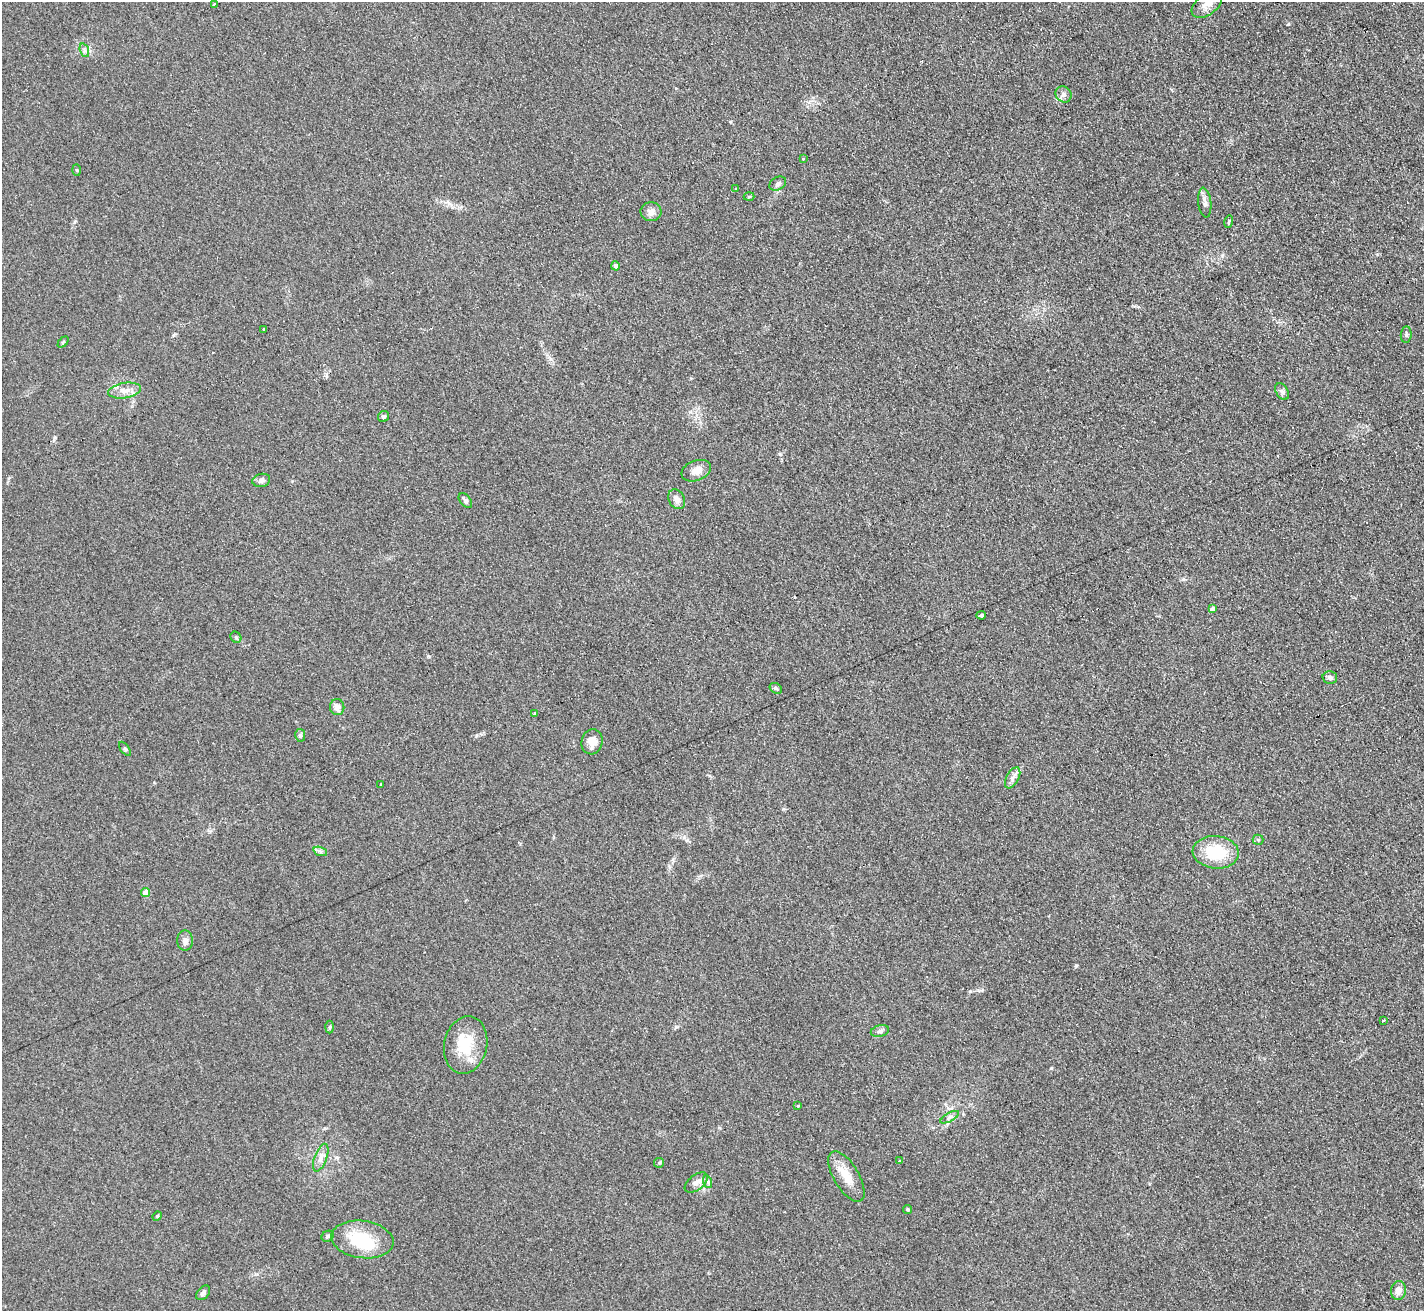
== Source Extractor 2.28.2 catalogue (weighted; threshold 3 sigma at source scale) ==
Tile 10 of 4 x 4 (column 2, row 3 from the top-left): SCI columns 1430-2851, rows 1465-2773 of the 5712 x 5686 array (HDU 1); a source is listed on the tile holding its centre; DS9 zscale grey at full resolution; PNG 1426 x 1313 px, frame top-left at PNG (2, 2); each listed source drawn as its Kron ellipse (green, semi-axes under 4 px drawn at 4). Shown black and unused: <1% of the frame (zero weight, under 2 of 3 exposures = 2% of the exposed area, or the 3 px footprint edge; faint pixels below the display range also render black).
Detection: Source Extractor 2.28.2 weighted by HDU 2 'WHT'; one run over the whole footprint, this tile lists its part. Background 0.127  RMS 0.012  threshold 0.0528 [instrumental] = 3 sigma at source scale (4.5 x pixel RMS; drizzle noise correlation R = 1.50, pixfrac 1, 0.05/0.05 arcsec/px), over >= 5 px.
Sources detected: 63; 1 inside a brighter object's white glare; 1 cosmic-ray / hot-pixel residue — neither listed nor drawn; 3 inside a brighter listed object's ellipse — not listed separately; the other 58 listed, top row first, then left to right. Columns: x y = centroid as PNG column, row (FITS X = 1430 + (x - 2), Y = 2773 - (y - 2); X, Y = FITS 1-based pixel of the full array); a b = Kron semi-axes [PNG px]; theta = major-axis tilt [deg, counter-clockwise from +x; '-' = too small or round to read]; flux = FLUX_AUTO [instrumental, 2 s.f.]
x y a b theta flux
214 4 4 3 - 4.7
1207 5 17 10 36 9
84 50 7 4 -72 2.8
1063 94 8 7 - 3.9
803 159 3 2 - 2.1
77 170 5 3 - 1.1
778 183 9 6 31 3.6
736 189 2 2 - 1.3
749 196 5 3 - 1.2
1205 203 15 6 -83 5.3
651 212 10 9 - 6.1
1229 222 6 2 77 1.1
615 266 5 4 - 3.6
264 329 3 3 - 3.1
1406 334 8 5 83 2.3
63 342 6 4 46 1.5
125 390 16 7 9 9.8
1282 392 9 6 -62 3.1
384 416 6 5 - 2.1
696 471 15 10 20 9.4
261 480 9 6 11 4
677 499 10 8 -60 6.8
465 501 8 5 -51 3.4
1212 609 4 4 - 4.1
981 615 4 3 - 6.7
236 637 6 5 - 2
1330 678 7 6 - 4.1
776 688 7 5 -31 1.9
337 707 8 7 - 6.9
535 714 3 3 - 5.1
300 735 6 5 - 2.1
592 742 13 10 76 10
125 749 8 4 -54 1.8
1013 778 11 6 61 5.1
380 784 3 3 - 4.2
1258 840 5 5 - 1.6
320 851 7 4 -18 2.5
1216 852 23 16 -5 45
146 893 4 4 - 15
185 941 10 8 -90 5.4
1384 1021 3 3 - 3.2
330 1027 6 4 88 1.7
880 1031 9 5 15 3.6
466 1045 29 21 78 38
798 1106 3 3 - 0.81
950 1117 10 3 29 2.5
321 1158 14 6 69 6.7
900 1161 3 3 - 3.5
659 1163 5 4 - 1.6
846 1176 28 12 -59 20
696 1182 13 7 38 6.6
708 1182 6 4 -71 2
907 1209 4 4 - 1.8
157 1216 5 4 - 1.3
328 1236 6 5 - 2.1
362 1239 31 18 -8 52
1398 1291 9 7 78 8
203 1293 8 5 48 3.2
Unlisted compact peaks at least as high as the median listed source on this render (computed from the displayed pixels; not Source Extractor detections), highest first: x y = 1051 1068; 1076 965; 1288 24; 1222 256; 780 454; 970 991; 676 1027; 428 656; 1183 579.